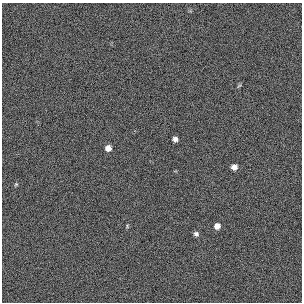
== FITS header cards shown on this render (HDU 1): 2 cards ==
NAXIS1  =                  300 / length of original image axis
NAXIS2  =                  300 / length of original image axis

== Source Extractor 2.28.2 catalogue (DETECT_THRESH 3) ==
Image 300 x 300 px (HDU 1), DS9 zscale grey, 1 PNG px = 1 image px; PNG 304 x 304 px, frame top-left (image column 1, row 300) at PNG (2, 3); no overlay
Background 383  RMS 66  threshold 198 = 3 sigma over >= 5 px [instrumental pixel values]
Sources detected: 8; all 8 listed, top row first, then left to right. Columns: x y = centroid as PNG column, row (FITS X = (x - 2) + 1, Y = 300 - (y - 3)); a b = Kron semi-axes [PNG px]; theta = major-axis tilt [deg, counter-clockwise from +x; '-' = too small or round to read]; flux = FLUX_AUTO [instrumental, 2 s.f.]
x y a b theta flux
239 86 7 3 37 5600
175 139 5 5 - 17000
108 148 6 6 - 26000
234 167 6 5 - 27000
16 184 5 5 - 5000
127 226 6 4 -89 5100
217 226 7 6 - 27000
196 234 6 6 - 12000